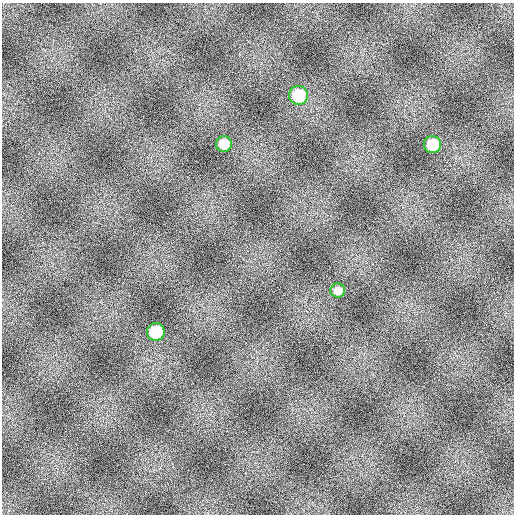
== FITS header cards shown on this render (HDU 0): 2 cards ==
NAXIS1  =                  512
NAXIS2  =                  512

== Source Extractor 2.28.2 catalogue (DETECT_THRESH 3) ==
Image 512 x 512 px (HDU 0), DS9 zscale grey, 1 PNG px = 1 image px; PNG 516 x 516 px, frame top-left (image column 1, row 512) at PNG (2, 3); each listed source drawn as its Kron ellipse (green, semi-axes under 4 px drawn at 4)
Background 2.55e+07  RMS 780000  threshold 2.33e+06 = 3 sigma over >= 5 px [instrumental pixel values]
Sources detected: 5; all 5 listed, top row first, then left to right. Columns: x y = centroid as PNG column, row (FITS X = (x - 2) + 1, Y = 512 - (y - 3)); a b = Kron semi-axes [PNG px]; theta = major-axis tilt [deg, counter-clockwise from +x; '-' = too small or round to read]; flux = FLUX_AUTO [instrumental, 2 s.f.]
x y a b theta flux
298 95 9 9 - 2.7e+09
224 144 8 8 - 7.4e+08
432 145 8 8 - 1.6e+09
338 290 7 7 - 3.1e+08
156 332 9 9 - 2.5e+09